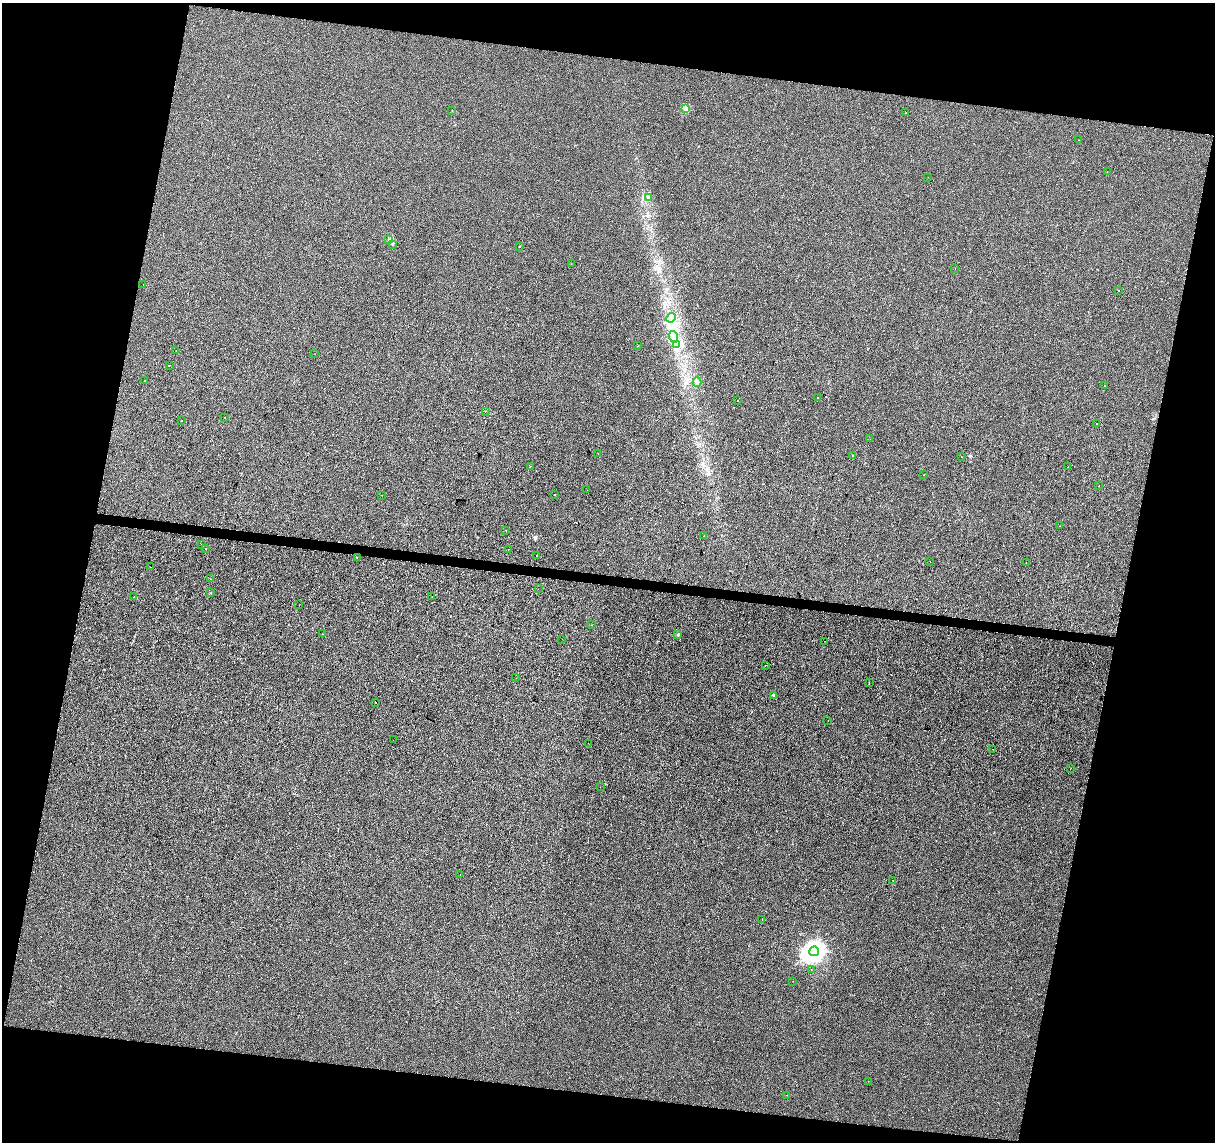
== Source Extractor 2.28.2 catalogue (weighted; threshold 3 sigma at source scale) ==
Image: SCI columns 8-4858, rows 284-4842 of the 4858 x 5067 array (HDU 1 of 3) = the unmasked area's bounding box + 8 px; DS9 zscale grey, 4 x 4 block average (1 PNG px = mean of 4 x 4 image px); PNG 1217 x 1144 px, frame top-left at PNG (2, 3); each listed source drawn as its Kron ellipse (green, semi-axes under 4 px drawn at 4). Shown black and unused: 24% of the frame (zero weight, under 2 of 3 exposures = <1% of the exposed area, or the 3 px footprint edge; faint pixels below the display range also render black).
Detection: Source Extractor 2.28.2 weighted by HDU 2 'WHT'. Background -2.32e-05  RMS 0.0042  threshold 0.0189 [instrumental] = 3 sigma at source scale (4.5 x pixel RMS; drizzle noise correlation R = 1.50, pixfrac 1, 0.0396/0.0396 arcsec/px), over >= 5 px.
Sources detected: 91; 8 cosmic-ray / hot-pixel residue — neither listed nor drawn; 1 inside a brighter listed object's ellipse — not listed separately; the other 82 listed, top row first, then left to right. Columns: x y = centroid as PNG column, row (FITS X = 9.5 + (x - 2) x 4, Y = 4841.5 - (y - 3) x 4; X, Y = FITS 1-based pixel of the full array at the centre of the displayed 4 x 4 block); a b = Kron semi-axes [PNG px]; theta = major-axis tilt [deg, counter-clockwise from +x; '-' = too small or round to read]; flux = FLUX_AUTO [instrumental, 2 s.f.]
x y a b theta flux
686 109 2 2 - 46
452 111 2 2 - 0.96
906 113 2 2 - 1
1079 140 2 2 - 0.56
1107 172 2 2 - 0.98
928 177 2 2 - 0.38
648 197 2 2 - 0.9
389 239 2 2 - 1.6
392 244 2 2 - 0.79
520 247 2 2 - 0.57
571 264 2 2 - 0.57
955 268 2 2 - 0.39
143 285 2 2 - 0.46
1118 291 2 2 - 2
671 318 5 4 - 7.6
674 337 6 2 -67 5.5
676 345 4 2 - 5.2
638 346 2 2 - 0.46
176 351 2 2 - 2.7
315 354 2 2 - 0.35
169 365 2 2 - 2.5
144 380 2 2 - 1.7
697 382 5 2 - 4
1104 386 2 2 - 11
817 397 2 2 - 2.1
737 401 2 2 - 1.5
485 411 2 2 - 0.66
224 417 2 2 - 0.38
182 421 2 2 - 0.89
1096 423 2 2 - 0.83
870 439 2 2 - 0.75
598 453 2 2 - 0.4
853 456 2 2 - 3.3
961 457 2 2 - 0.56
530 466 2 2 - 2.2
1067 467 2 2 - 1.6
924 474 2 2 - 0.43
1099 486 2 2 - 2.8
587 490 2 2 - 0.34
555 494 2 2 - 1.6
382 495 2 2 - 1.9
1060 526 2 2 - 0.57
506 531 2 2 - 1
704 536 2 2 - 2.6
201 544 2 2 - 2.1
205 549 2 2 - 0.66
508 549 2 2 - 1.1
536 555 2 2 - 1.2
357 557 2 2 - 0.42
930 561 2 2 - 2.1
1026 563 2 2 - 1.5
150 567 2 2 - 0.48
210 579 2 2 - 0.5
538 589 2 2 - 0.6
211 593 2 2 - 1.5
432 596 2 2 - 1.6
134 597 2 2 - 2.6
299 605 2 2 - 0.36
592 625 2 2 - 1.5
322 634 2 2 - 1.5
678 635 2 2 - 5.3
562 639 2 2 - 0.66
825 641 2 2 - 0.82
765 665 2 2 - 0.61
516 678 2 2 - 0.43
869 682 2 2 - 0.42
773 695 3 2 - 2.8
375 702 2 2 - 0.72
828 721 2 2 - 1.9
393 740 2 2 - 0.5
588 743 2 2 - 0.93
993 749 2 2 - 8
1071 768 2 2 - 2.3
600 787 2 2 - 0.46
460 875 2 2 - 1.1
893 880 2 2 - 1.3
762 920 2 2 - 0.47
814 951 5 4 - 2400
811 970 2 2 - 0.78
793 981 2 2 - 0.35
868 1081 2 2 - 0.45
787 1095 2 2 - 0.56
Diffuse or blended objects may show on this block-average render without a row.